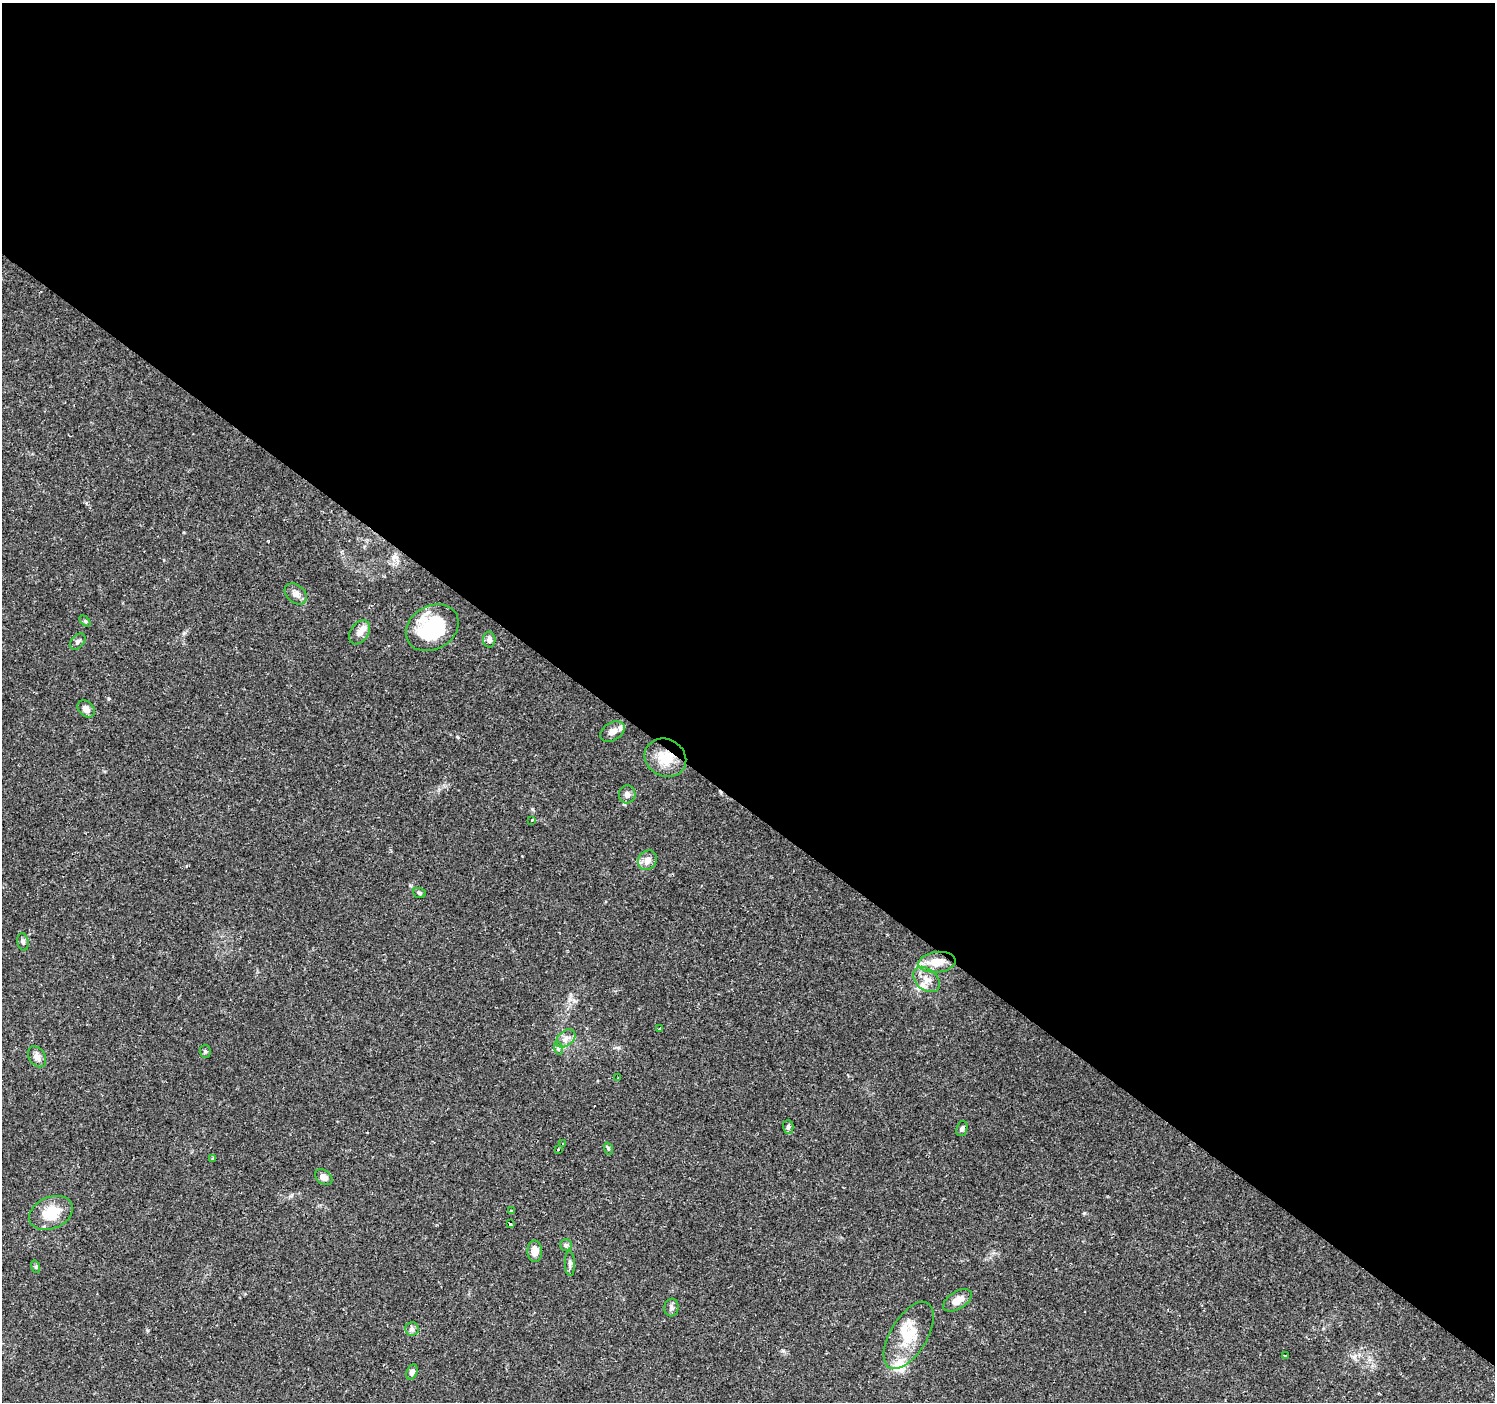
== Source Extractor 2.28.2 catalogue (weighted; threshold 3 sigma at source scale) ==
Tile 3 of 4 x 4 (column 3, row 1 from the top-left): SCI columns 2992-4484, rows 4438-5837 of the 5978 x 6011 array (HDU 1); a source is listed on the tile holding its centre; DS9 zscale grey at full resolution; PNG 1497 x 1404 px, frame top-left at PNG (2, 3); each listed source drawn as its Kron ellipse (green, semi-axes under 4 px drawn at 4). Shown black and unused: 58% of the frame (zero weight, under 2 of 3 exposures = <1% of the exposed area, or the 3 px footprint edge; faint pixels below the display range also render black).
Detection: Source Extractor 2.28.2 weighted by HDU 2 'WHT'; one run over the whole footprint, this tile lists its part. Background 0.0292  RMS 0.0028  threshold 0.0125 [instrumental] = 3 sigma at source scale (4.5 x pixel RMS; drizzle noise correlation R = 1.50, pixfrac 1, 0.0396/0.0396 arcsec/px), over >= 5 px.
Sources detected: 48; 1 inside a brighter object's white glare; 1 cosmic-ray / hot-pixel residue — neither listed nor drawn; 4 inside a brighter listed object's ellipse — not listed separately; the other 42 listed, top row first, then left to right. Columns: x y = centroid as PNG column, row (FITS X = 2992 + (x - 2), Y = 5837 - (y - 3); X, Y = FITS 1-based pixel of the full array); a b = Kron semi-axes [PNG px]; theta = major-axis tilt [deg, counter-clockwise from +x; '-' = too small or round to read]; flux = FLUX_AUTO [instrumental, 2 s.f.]
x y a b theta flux
296 594 12 9 -42 1.8
85 621 6 4 -45 0.37
432 628 28 22 30 20
359 632 13 9 55 2
489 640 8 6 90 0.96
78 642 9 6 48 0.83
86 709 10 7 -44 1.7
612 732 13 9 32 2
665 758 21 18 -27 7.1
627 794 9 8 - 1.2
532 820 3 3 - 0.61
647 860 10 9 - 1.8
419 893 6 5 - 0.43
23 942 9 5 -81 0.67
937 962 19 10 6 4.9
926 979 15 10 -42 2.7
659 1029 3 2 - 0.46
566 1038 11 7 40 1.5
558 1048 7 4 -72 0.48
205 1051 6 5 - 0.49
37 1057 11 8 -56 1.7
618 1078 3 3 - 0.99
788 1127 7 5 -90 0.68
962 1129 8 5 71 0.73
563 1144 3 3 - 0.45
558 1149 3 3 - 0.6
608 1149 6 4 -71 0.36
213 1159 3 3 - 0.65
324 1177 9 6 -37 1.5
511 1210 3 3 - 0.41
51 1213 23 16 24 7.6
510 1224 3 3 - 2.2
566 1245 6 6 - 0.55
535 1251 11 7 -89 2.4
570 1263 13 5 -88 0.81
36 1267 6 4 -73 0.4
958 1300 16 8 31 2.5
671 1307 9 7 84 0.87
412 1329 7 6 - 0.77
909 1335 37 18 59 9.1
1285 1356 3 3 - 0.39
412 1372 8 5 68 0.99
Overlapping masked pixels (flux is a lower limit): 1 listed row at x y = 665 758